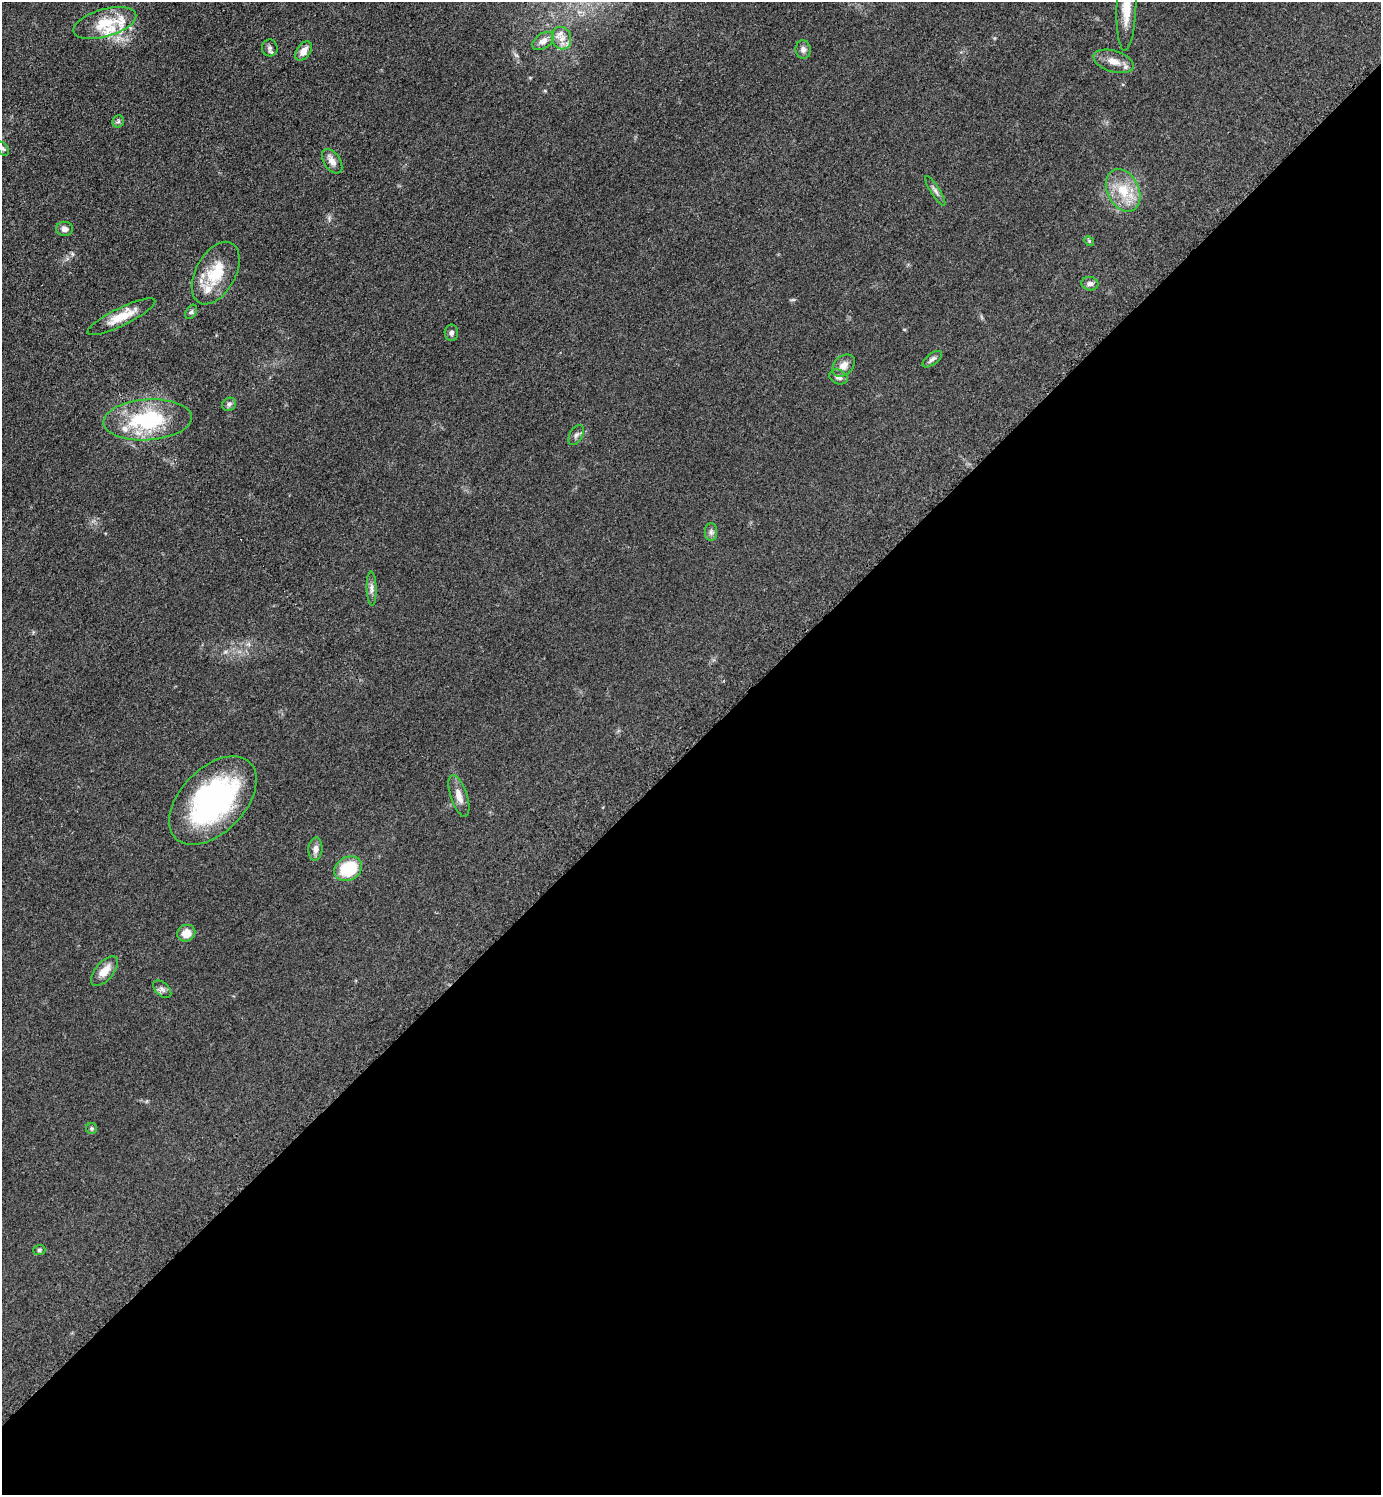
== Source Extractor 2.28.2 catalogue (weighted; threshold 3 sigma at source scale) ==
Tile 15 of 4 x 4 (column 3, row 4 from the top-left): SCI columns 2967-4345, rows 13-1505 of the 6030 x 6036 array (HDU 1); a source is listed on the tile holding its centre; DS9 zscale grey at full resolution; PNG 1383 x 1497 px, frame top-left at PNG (2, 2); each listed source drawn as its Kron ellipse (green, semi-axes under 4 px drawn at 4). Shown black and unused: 50% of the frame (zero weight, under 3 of 5 exposures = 3% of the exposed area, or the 3 px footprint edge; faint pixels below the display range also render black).
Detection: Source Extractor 2.28.2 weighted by HDU 2 'WHT'; one run over the whole footprint, this tile lists its part. Background 0.0488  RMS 0.0059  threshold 0.0263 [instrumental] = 3 sigma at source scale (4.5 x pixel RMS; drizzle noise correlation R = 1.50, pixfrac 1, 0.05/0.05 arcsec/px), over >= 5 px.
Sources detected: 42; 5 inside a brighter listed object's ellipse — not listed separately; the other 37 listed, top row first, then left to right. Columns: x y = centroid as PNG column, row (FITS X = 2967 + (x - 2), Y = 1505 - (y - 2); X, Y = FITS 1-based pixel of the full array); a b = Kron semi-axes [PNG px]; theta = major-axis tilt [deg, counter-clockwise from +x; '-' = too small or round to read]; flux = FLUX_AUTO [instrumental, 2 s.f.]
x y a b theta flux
1126 7 43 10 88 14
105 23 32 14 16 17
561 38 11 9 -74 4.5
543 41 12 7 34 3.9
270 48 8 8 - 1.9
803 49 9 7 -82 2.4
303 51 11 7 55 4.4
1114 61 20 10 -17 6.6
118 121 6 5 - 1.2
3 149 8 5 -53 1.1
332 161 14 8 -55 3.8
1123 190 22 16 -63 16
935 191 17 4 -57 2.2
65 229 8 7 - 2.8
1089 241 5 4 - 0.67
216 273 34 20 61 21
1090 284 8 6 -9 2.2
191 312 8 5 59 1.1
121 317 38 9 26 12
451 333 8 7 - 1.7
932 359 11 5 37 1.8
844 365 13 9 44 4.7
838 377 9 7 -24 2.5
229 404 7 6 - 1.5
148 420 44 20 4 49
576 435 11 6 60 2.1
711 532 9 6 -90 1.7
372 589 17 5 -88 2.5
459 796 22 8 -72 5.3
213 800 53 32 46 110
315 849 11 7 86 3
348 869 14 11 29 25
186 933 9 8 - 6.6
105 971 18 9 50 6.8
162 989 11 6 -43 2.1
91 1128 5 5 - 0.99
39 1250 6 5 - 0.99
Isophote crosses this tile's border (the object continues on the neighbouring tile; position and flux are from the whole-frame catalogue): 1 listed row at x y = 1126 7